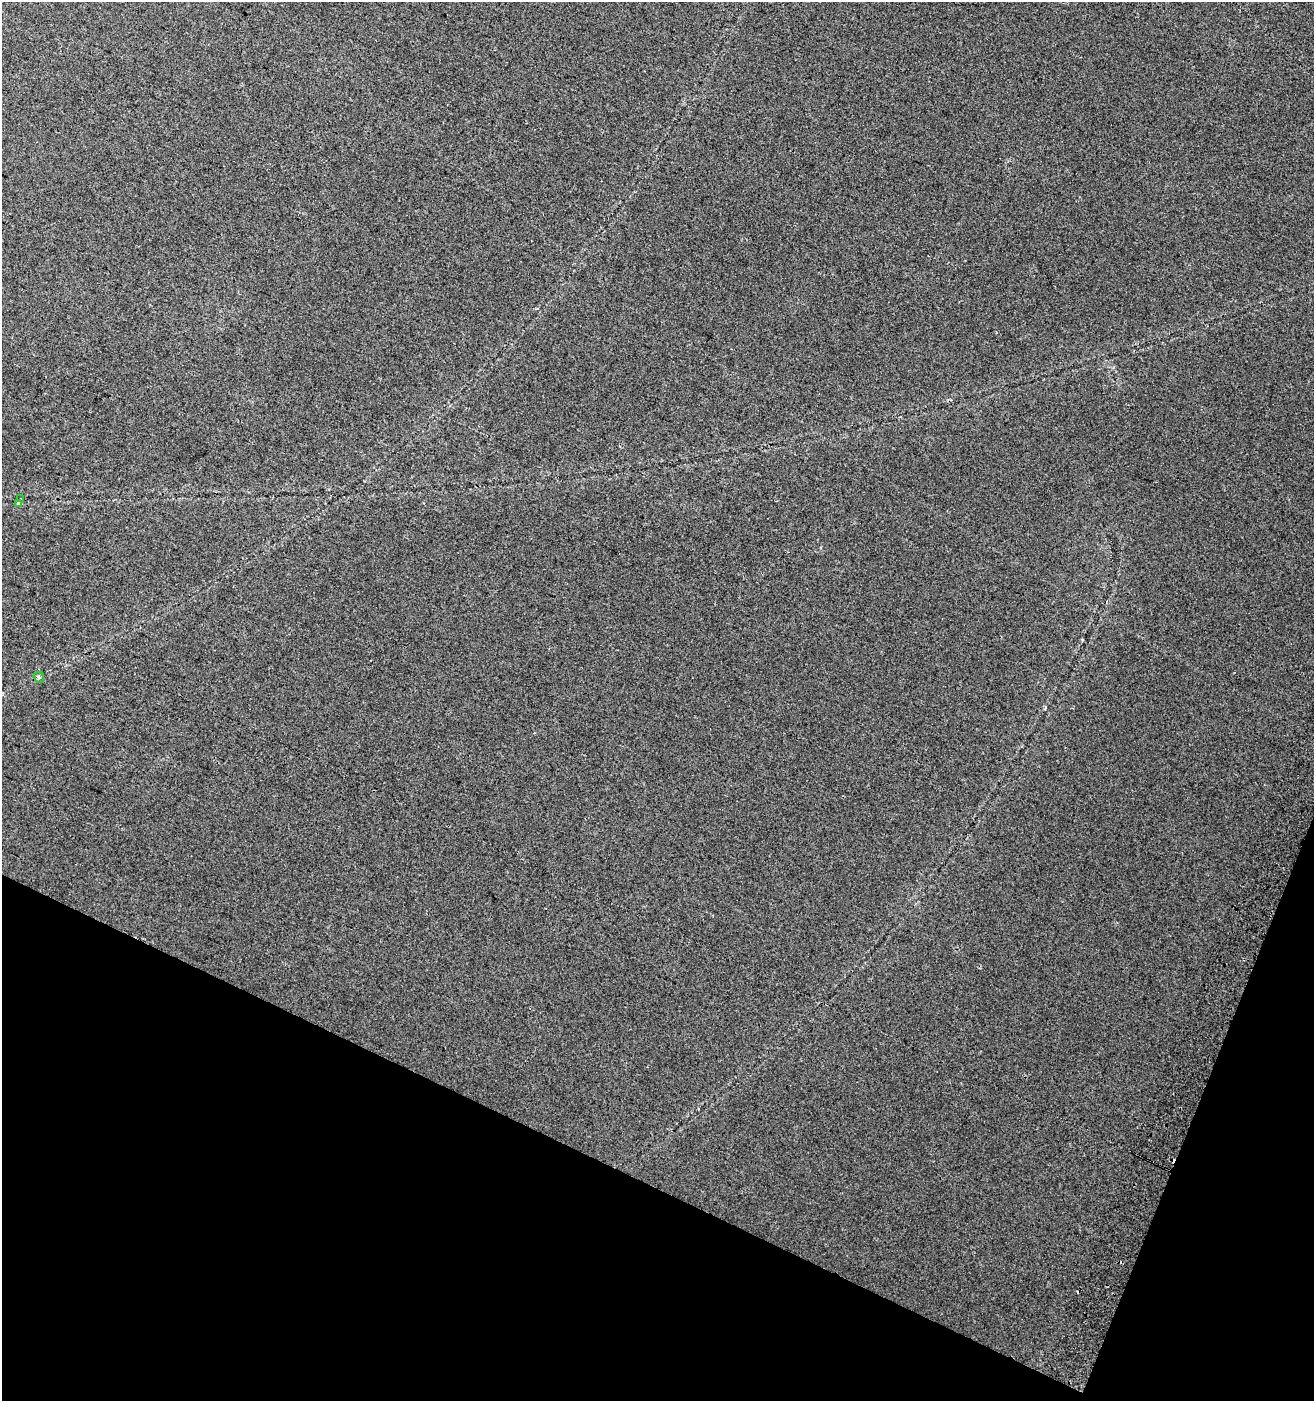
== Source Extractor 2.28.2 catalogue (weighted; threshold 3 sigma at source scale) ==
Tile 15 of 4 x 4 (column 3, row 4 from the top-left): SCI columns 2935-4246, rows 18-1416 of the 5803 x 5637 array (HDU 1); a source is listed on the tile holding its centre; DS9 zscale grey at full resolution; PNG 1316 x 1403 px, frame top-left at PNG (2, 2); each listed source drawn as its Kron ellipse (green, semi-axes under 4 px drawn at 4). Shown black and unused: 19% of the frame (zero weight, under 2 of 3 exposures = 3% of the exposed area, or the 3 px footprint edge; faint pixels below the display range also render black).
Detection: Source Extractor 2.28.2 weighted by HDU 2 'WHT'; one run over the whole footprint, this tile lists its part. Background 0.0584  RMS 0.012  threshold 0.056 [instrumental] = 3 sigma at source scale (4.5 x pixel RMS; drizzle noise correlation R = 1.50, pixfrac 1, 0.0396/0.0396 arcsec/px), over >= 5 px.
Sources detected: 5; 2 cosmic-ray / hot-pixel residue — neither listed nor drawn; the other 3 listed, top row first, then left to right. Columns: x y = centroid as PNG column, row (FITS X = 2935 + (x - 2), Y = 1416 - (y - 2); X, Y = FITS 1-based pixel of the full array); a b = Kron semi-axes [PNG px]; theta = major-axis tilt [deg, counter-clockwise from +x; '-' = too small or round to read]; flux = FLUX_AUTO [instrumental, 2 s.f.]
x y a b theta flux
21 499 3 3 - 2.1
19 504 3 3 - 3.9
39 677 6 5 - 2.3